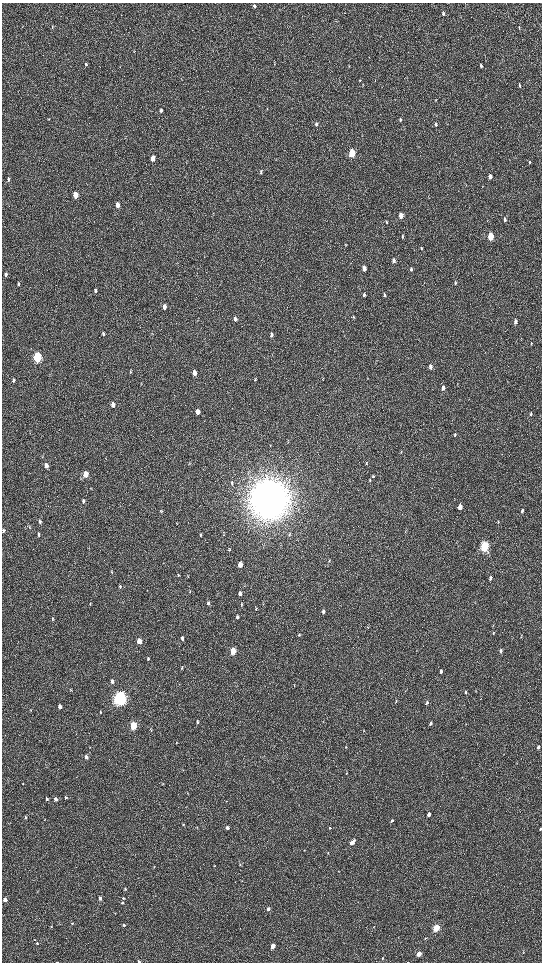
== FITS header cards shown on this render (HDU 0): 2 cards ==
NAXIS1  =                 1080 / length of data axis 1
NAXIS2  =                 1920 / length of data axis 2

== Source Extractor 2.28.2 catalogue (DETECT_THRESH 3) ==
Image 1080 x 1920 px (HDU 0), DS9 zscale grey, zoomed out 1/2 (1 PNG px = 2 x 2 image px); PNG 544 x 964 px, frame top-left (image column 1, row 1919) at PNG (2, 3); no overlay
Background 517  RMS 35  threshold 105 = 3 sigma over >= 5 px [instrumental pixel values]
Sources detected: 166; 5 cannot appear on this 1/2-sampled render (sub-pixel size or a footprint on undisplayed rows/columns) and are not listed; the other 161 listed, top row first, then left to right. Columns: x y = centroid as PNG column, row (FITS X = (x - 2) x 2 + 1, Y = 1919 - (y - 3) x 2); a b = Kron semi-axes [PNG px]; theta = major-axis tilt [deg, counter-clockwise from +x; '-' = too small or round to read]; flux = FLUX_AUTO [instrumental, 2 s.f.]
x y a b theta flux
254 6 4 3 - 1.3e+04
443 13 4 3 - 1.1e+04
52 27 4 3 - 5.4e+03
519 27 4 3 - 5.9e+03
134 51 4 3 - 4.8e+03
86 64 5 4 - 8.4e+03
481 66 4 2 - 1.2e+04
360 80 3 3 - 4.1e+03
520 85 5 3 - 8.4e+03
161 110 5 4 - 1.4e+04
400 119 5 4 - 1.2e+04
316 124 6 4 -82 1.5e+04
435 124 5 4 - 1.2e+04
352 153 5 4 - 3.8e+05
153 158 5 4 - 5.9e+04
529 162 4 3 - 7.6e+03
261 172 6 3 -87 8.6e+03
490 176 4 3 - 4.7e+04
8 179 6 3 -87 8.5e+03
75 195 5 3 - 1.1e+05
117 205 5 4 - 3.6e+04
401 216 5 3 - 6.8e+04
505 219 5 3 - 1.8e+04
387 222 5 3 - 8.9e+03
402 236 6 3 85 9.3e+03
491 236 5 3 - 3.3e+05
345 245 5 2 - 5.4e+03
422 248 5 3 - 6.0e+03
394 261 5 4 - 2.4e+04
364 268 5 4 - 4.1e+04
411 269 6 4 -85 1.1e+04
6 275 6 4 82 1.6e+04
455 283 5 3 - 9.2e+03
19 284 5 4 - 1.1e+04
95 290 5 3 - 1.2e+04
364 295 5 4 - 1.2e+04
384 295 5 3 - 9.7e+03
164 307 6 4 88 2.9e+04
353 317 4 2 - 5.2e+03
235 319 5 4 - 2.5e+04
515 322 5 3 - 2.7e+04
103 334 6 4 90 1.1e+04
271 334 4 4 - 9.5e+03
271 336 5 4 - 1.1e+04
531 343 4 2 - 4.8e+03
37 357 5 4 - 9.3e+05
430 367 5 4 - 2.7e+04
130 371 5 2 - 5.6e+03
194 373 5 4 - 3.5e+04
13 380 5 3 - 1.2e+04
255 380 4 3 - 5.3e+03
323 380 3 2 - 2.7e+03
443 388 5 3 - 3.4e+04
113 404 6 4 -90 3.3e+04
198 412 5 4 - 4.9e+04
531 414 5 3 - 9.1e+03
455 435 5 3 - 1.1e+04
401 451 4 3 - 3.8e+03
366 463 5 3 - 6.1e+03
46 465 5 4 - 4.2e+04
86 474 5 4 - 1.1e+05
373 476 5 3 - 6.3e+03
370 480 6 3 88 6.5e+03
232 483 6 3 -88 1.0e+04
269 499 15 13 83 2.3e+07
83 501 6 4 82 1.4e+04
460 507 5 3 - 6.8e+04
161 511 5 4 - 8.8e+03
522 511 6 3 77 1.2e+04
40 522 5 4 - 1.3e+04
30 528 4 2 - 4.6e+03
3 530 5 3 - 1.0e+04
38 534 5 3 - 1.1e+04
200 535 4 3 - 8.4e+03
484 546 5 3 - 9.5e+05
229 550 4 3 - 6.0e+03
329 560 3 2 - 3.6e+03
240 565 4 3 - 6.7e+04
112 571 5 3 - 6.8e+03
178 575 5 3 - 5.9e+03
490 578 5 3 - 1.7e+04
120 586 5 4 - 7.7e+03
190 592 4 2 - 3.6e+03
240 593 4 3 - 2.2e+04
208 603 4 4 - 1.1e+04
90 604 5 2 - 4.5e+03
242 605 4 3 - 5.6e+03
256 609 5 2 - 5.2e+03
323 611 5 3 - 1.4e+04
237 617 5 4 - 1.4e+04
53 618 5 4 - 7.6e+03
493 633 4 3 - 7.0e+03
299 635 4 3 - 7.9e+03
182 638 5 4 - 1.5e+04
139 641 4 3 - 8.0e+04
417 650 3 2 - 2.7e+03
233 651 4 3 - 2.0e+05
501 651 5 3 - 1.8e+04
148 658 4 3 - 9.5e+03
182 668 5 3 - 7.1e+03
441 671 4 3 - 2.6e+04
112 681 5 4 - 1.8e+04
294 685 4 2 - 3.6e+03
466 692 4 3 - 8.8e+03
120 698 6 5 - 3.0e+06
396 701 4 3 - 6.1e+03
427 703 5 3 - 1.3e+04
60 706 4 3 - 3.3e+04
101 712 4 3 - 6.1e+03
197 722 5 3 - 9.9e+03
430 724 4 3 - 1.8e+04
133 726 4 3 - 4.1e+05
151 730 4 3 - 5.6e+03
364 731 4 3 - 5.2e+03
90 747 3 2 - 2.7e+03
346 747 4 3 - 4.8e+03
538 747 4 3 - 2.2e+04
86 757 4 3 - 3.5e+04
346 773 4 2 - 5.1e+03
23 784 3 2 - 2.7e+03
163 784 4 3 - 4.6e+03
66 798 3 3 - 8.7e+03
47 799 4 3 - 1.3e+04
56 799 4 3 - 2.1e+04
226 801 3 2 - 2.4e+03
429 814 3 3 - 3.5e+04
26 817 4 3 - 6.5e+03
392 821 3 2 - 1.1e+04
183 824 4 3 - 5.5e+03
197 827 3 3 - 4.1e+03
227 828 4 3 - 2.6e+04
330 828 3 3 - 6.1e+03
541 829 3 2 - 1.4e+04
352 842 6 3 49 6.2e+04
304 850 2 2 - 2.8e+03
328 853 3 2 - 3.7e+03
240 865 3 3 - 4.8e+03
214 866 2 2 - 2.8e+03
154 867 3 2 - 3.4e+03
125 889 3 3 - 8.6e+03
100 898 4 3 - 2.0e+04
123 898 4 4 - 9.4e+03
5 900 3 3 - 5.6e+04
122 903 4 3 - 9.6e+03
268 909 3 3 - 1.8e+04
115 913 3 2 - 3.6e+03
72 923 3 3 - 6.5e+03
124 925 3 3 - 1.4e+04
51 926 3 3 - 5.7e+03
374 927 3 2 - 2.9e+03
436 928 4 3 - 4.8e+05
425 938 4 3 - 5.6e+03
35 940 3 2 - 3.5e+03
37 943 3 3 - 8.6e+03
273 946 3 3 - 9.4e+04
523 953 3 2 - 2.9e+03
419 954 3 3 - 1.2e+05
382 958 3 3 - 4.0e+03
139 961 3 2 - 1.9e+04
57 962 3 1 - 2.2e+03
408 962 2 1 - 1.5e+03
At the frame edge (FLAGS 8, measured only in part): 5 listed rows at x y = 3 530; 541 829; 139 961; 57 962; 408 962
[5 sub-pixel or undisplayed-footprint detections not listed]